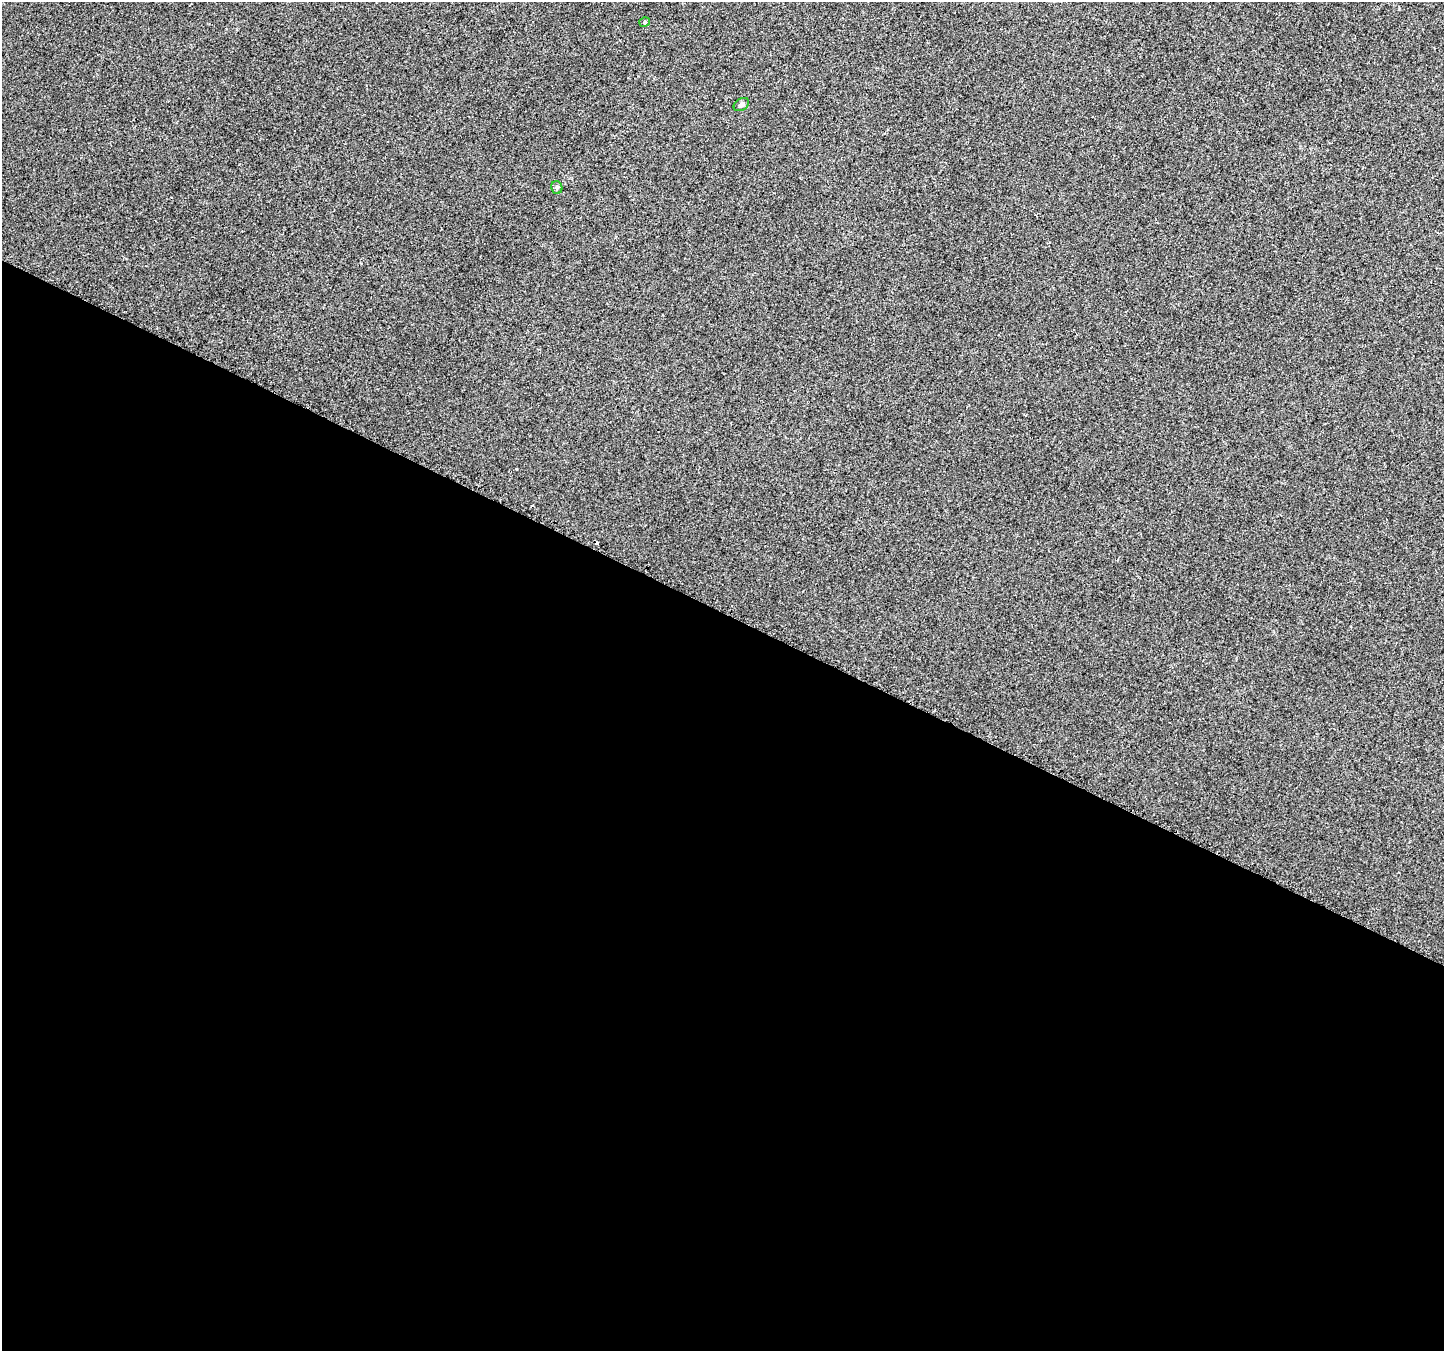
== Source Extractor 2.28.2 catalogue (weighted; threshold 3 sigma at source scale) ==
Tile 14 of 4 x 4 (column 2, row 4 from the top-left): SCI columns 1469-2910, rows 282-1630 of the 5805 x 5898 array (HDU 1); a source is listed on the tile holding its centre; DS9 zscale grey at full resolution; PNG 1446 x 1353 px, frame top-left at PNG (2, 2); each listed source drawn as its Kron ellipse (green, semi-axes under 4 px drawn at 4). Shown black and unused: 55% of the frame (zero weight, under 2 of 3 exposures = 2% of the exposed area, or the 3 px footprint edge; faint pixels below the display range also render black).
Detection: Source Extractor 2.28.2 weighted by HDU 2 'WHT'; one run over the whole footprint, this tile lists its part. Background 0.0116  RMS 0.0068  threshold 0.0304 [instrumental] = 3 sigma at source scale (4.5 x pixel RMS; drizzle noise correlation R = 1.50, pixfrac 1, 0.0396/0.0396 arcsec/px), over >= 5 px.
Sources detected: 4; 1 cosmic-ray / hot-pixel residue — neither listed nor drawn; the other 3 listed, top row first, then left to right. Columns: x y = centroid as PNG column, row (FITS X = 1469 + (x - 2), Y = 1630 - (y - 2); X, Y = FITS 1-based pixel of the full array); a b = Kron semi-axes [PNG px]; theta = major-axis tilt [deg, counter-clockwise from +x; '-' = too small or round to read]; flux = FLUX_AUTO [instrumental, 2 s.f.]
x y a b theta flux
645 22 5 4 - 1
741 104 8 6 31 1.4
557 187 6 6 - 1.3